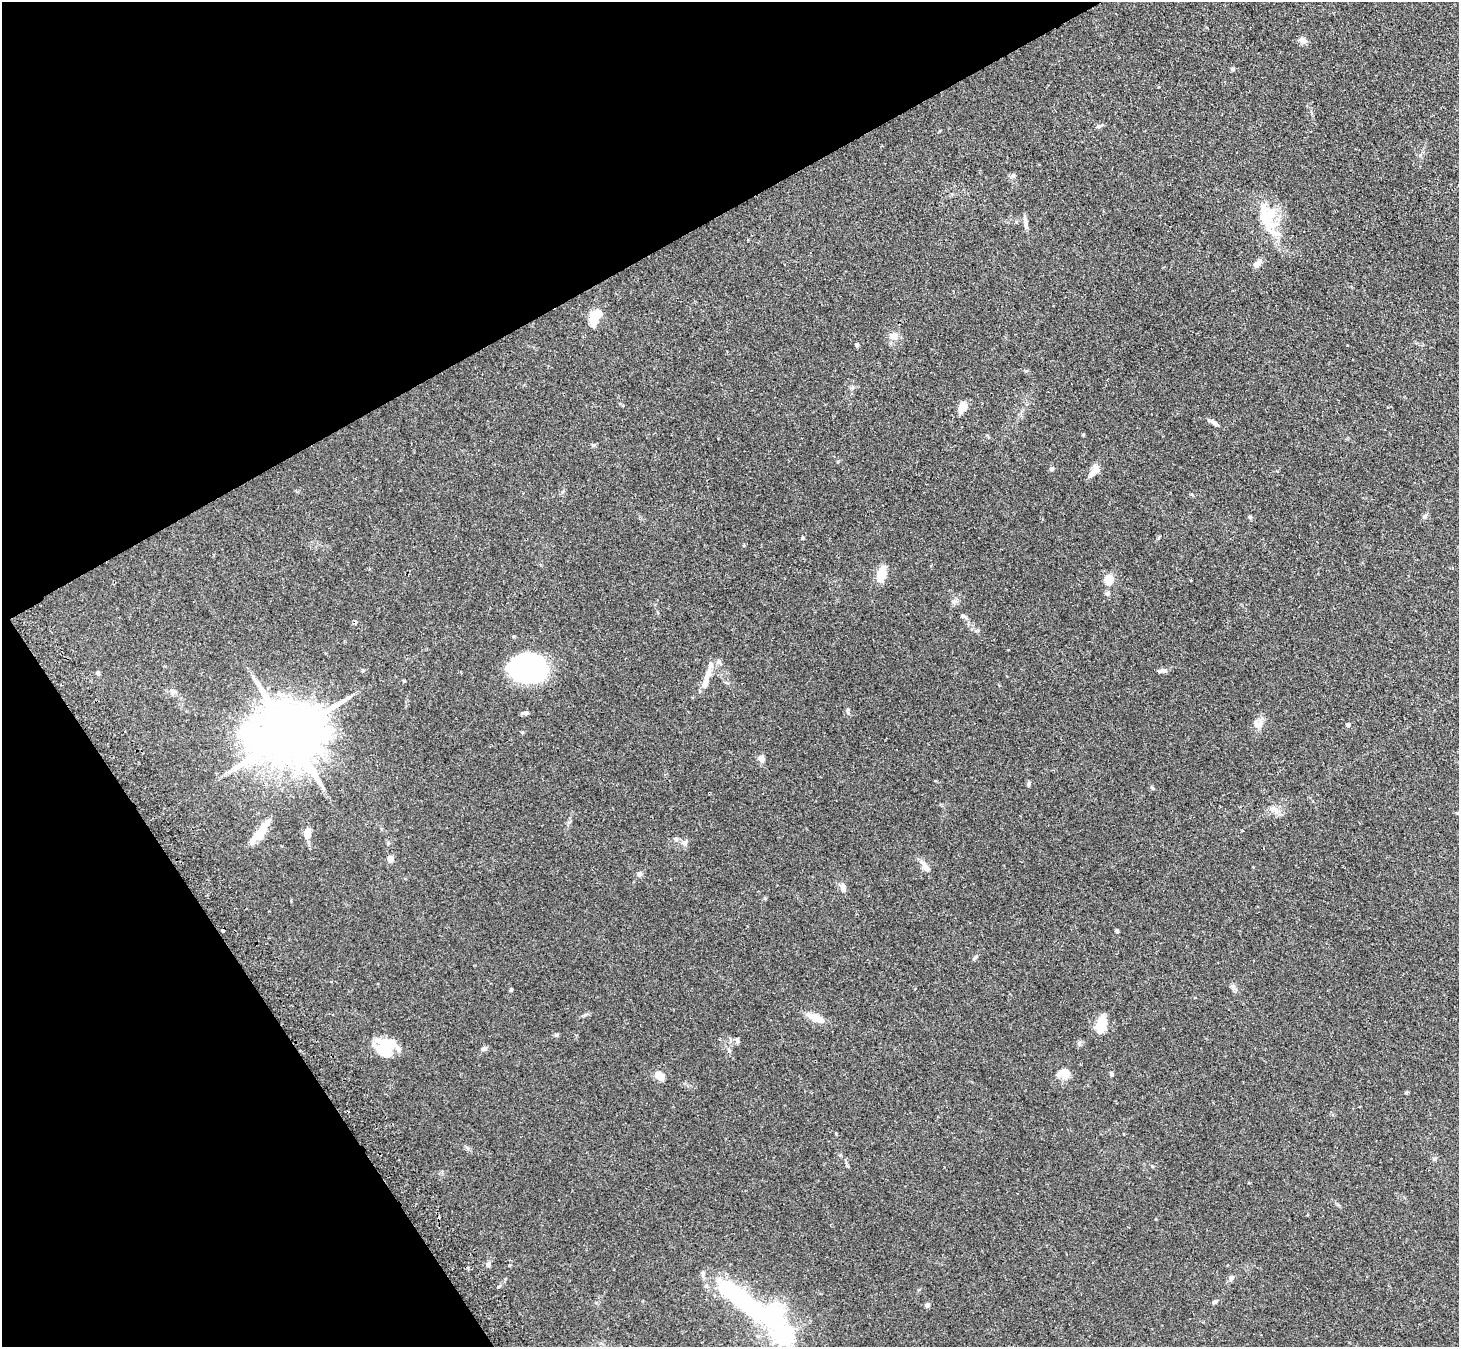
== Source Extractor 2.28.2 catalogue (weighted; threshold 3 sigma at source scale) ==
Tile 5 of 4 x 4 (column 1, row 2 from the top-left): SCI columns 33-1489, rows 2860-4204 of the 5893 x 5858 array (HDU 1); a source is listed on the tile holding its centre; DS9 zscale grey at full resolution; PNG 1461 x 1349 px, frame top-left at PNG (2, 2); no overlay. Shown black and unused: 27% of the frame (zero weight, under 2 of 3 exposures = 3% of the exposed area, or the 3 px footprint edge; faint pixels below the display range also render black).
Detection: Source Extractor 2.28.2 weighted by HDU 2 'WHT'; one run over the whole footprint, this tile lists its part. Background 0.106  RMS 0.0065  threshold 0.0291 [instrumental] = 3 sigma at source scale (4.5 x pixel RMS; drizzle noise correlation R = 1.50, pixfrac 1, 0.05/0.05 arcsec/px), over >= 5 px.
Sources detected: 84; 5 inside a brighter object's white glare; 3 cosmic-ray / hot-pixel residue — not listed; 6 inside a brighter listed object's ellipse — not listed separately; the other 70 listed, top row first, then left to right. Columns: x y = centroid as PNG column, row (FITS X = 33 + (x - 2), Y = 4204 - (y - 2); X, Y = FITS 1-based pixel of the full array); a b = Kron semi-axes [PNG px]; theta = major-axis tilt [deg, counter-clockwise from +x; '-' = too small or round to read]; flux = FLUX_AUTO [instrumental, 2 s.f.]
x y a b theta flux
1302 40 9 7 -12 3.2
1232 69 6 5 - 0.99
1098 126 8 4 8 1.2
1013 175 7 4 46 1.1
1265 215 29 19 -79 20
1026 225 18 5 -82 2.6
1257 264 11 8 38 3.2
595 317 19 11 66 12
894 336 10 8 -8 4.6
857 345 5 4 - 1.2
963 407 13 9 52 5.3
1213 422 15 5 -28 2.3
1083 435 4 3 - 0.57
593 445 5 5 - 1
1052 468 5 5 - 1.8
1094 470 17 9 47 5.2
1425 516 7 6 - 1.5
1250 517 6 5 - 1.1
802 538 5 3 - 0.64
881 574 11 7 72 15
1109 579 11 9 -84 9.3
1108 593 7 6 - 1.4
963 616 10 5 -23 1.3
719 662 8 7 - 1.8
529 669 34 31 -41 79
1164 670 11 7 1 2.2
98 673 6 5 - 0.97
707 677 24 8 74 6.9
404 681 5 3 - 0.58
172 692 10 7 -76 2
349 697 6 4 18 1.1
525 713 8 5 6 1.6
848 713 6 5 - 1.1
1260 724 14 9 33 4.4
1348 725 4 4 - 2.1
522 732 5 3 - 0.56
289 734 20 15 23 6200
761 758 8 6 -77 4.2
1028 784 6 5 - 1.2
1152 788 6 4 -70 0.7
261 831 34 8 54 13
308 833 13 9 78 4.5
676 839 6 6 - 1.2
388 843 5 4 - 0.75
685 843 8 7 - 2
390 858 5 4 - 8.6
926 868 11 7 -37 2.9
639 874 8 7 - 1.7
843 887 12 6 -66 2.4
765 898 5 4 - 0.72
1117 931 4 4 - 1.1
974 958 9 3 40 0.99
1233 986 9 6 -63 1.8
511 990 5 4 - 0.83
815 1018 22 8 -24 8.2
1102 1025 14 7 78 21
737 1040 7 5 -67 1.5
384 1044 30 14 -21 14
484 1048 8 6 43 1.5
1065 1072 12 10 -34 6
1111 1074 5 4 - 1.5
659 1076 9 7 -26 7.4
1434 1158 6 4 -17 0.9
488 1264 9 5 83 1.6
1231 1278 8 7 - 1.7
741 1299 83 18 -37 95
1215 1301 9 4 29 1.1
927 1305 5 5 - 1.7
757 1336 6 3 -70 0.95
784 1336 7 7 - 250
Unlisted compact peaks at least as high as the median listed source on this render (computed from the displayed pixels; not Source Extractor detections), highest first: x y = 556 1035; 498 1287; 1079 1043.